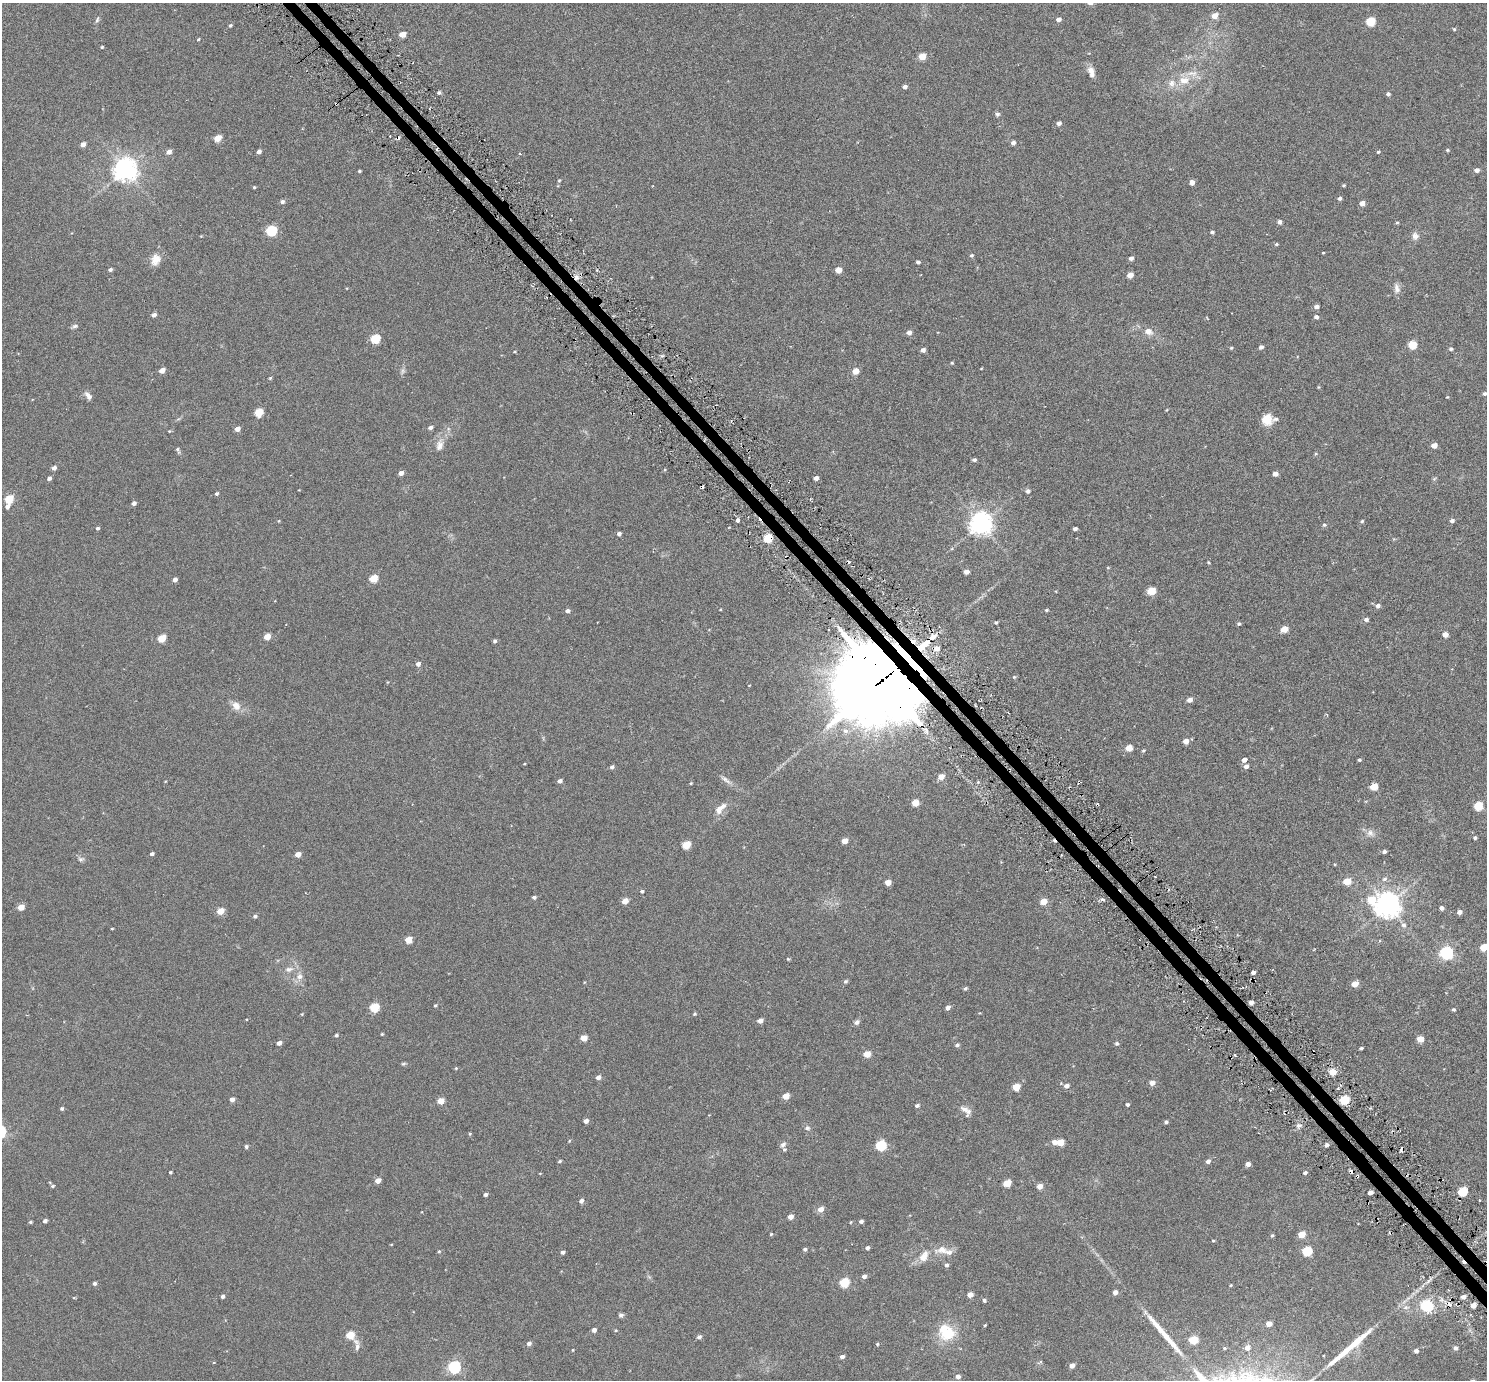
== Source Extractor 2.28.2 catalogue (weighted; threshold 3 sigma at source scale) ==
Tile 6 of 4 x 4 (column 2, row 2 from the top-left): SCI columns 1552-3036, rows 2967-4344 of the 6069 x 6069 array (HDU 1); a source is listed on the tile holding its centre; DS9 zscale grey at full resolution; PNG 1489 x 1382 px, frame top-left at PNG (2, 3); no overlay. Shown black and unused: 2% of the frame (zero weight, under 3 of 6 exposures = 3% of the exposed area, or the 3 px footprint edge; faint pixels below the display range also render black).
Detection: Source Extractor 2.28.2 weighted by HDU 2 'WHT'; one run over the whole footprint, this tile lists its part. Background 0.0263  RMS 0.0071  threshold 0.029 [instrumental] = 3 sigma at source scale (4.09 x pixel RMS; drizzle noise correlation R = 1.36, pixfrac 0.8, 0.05/0.05 arcsec/px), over >= 5 px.
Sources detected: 314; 1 too faint to see at this stretch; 2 inside a brighter object's white glare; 11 cosmic-ray / hot-pixel residue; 2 long thin detections or spike segments (spike, bleed or trail) — not listed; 8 inside a brighter listed object's ellipse — not listed separately; the other 290 listed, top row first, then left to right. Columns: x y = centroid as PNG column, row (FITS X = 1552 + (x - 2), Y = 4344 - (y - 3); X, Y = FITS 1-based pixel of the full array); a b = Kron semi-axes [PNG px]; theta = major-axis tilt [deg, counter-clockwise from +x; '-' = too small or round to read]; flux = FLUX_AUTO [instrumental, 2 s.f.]
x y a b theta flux
1215 15 5 5 - 6.2
1059 19 4 4 - 2.8
97 20 10 5 72 1.3
1371 21 5 5 - 26
230 25 5 4 - 1
1454 29 4 4 - 0.65
402 34 5 4 - 8.8
198 39 4 3 - 0.58
102 47 4 3 - 0.62
922 56 5 4 - 12
1091 72 15 7 -74 4.3
1184 80 16 12 6 8.9
905 86 5 4 - 2
439 92 5 4 - 0.99
1388 94 4 4 - 1.4
997 114 6 5 - 1.4
1059 123 5 4 - 2.5
218 138 5 4 - 12
1013 143 4 4 - 2.3
83 144 4 4 - 3.7
1447 150 4 4 - 0.77
169 152 5 4 - 3.5
259 152 4 4 - 2.7
1378 152 5 3 - 0.7
520 153 3 3 - 0.81
125 169 7 7 - 540
1476 170 5 4 - 2.4
359 171 3 3 - 0.81
559 180 5 4 - 0.67
1192 182 5 4 - 3
1343 185 4 3 - 0.72
254 187 4 4 - 0.64
1340 198 4 4 - 1.6
282 202 5 4 - 1.7
1362 203 5 4 - 3.6
1279 222 4 4 - 2.1
1397 222 5 3 - 0.63
271 231 5 5 - 48
1212 232 4 3 - 1.2
1415 236 9 8 - 3
1276 244 5 4 - 0.78
1323 253 3 3 - 0.47
972 255 5 4 - 0.97
1131 258 4 4 - 2.1
156 259 15 12 64 6.1
918 262 4 4 - 1.4
110 269 4 4 - 1.3
838 270 5 4 - 6.8
1130 275 5 4 - 5
576 277 8 6 -65 3.2
1397 288 14 7 -83 3.2
1316 307 6 4 2 2.1
154 315 5 4 - 2.4
1316 317 5 4 - 1.7
75 326 9 5 16 1.3
1148 331 8 6 -17 4.6
909 332 5 5 - 2.7
375 339 5 5 - 32
1412 344 5 5 - 20
1261 347 4 4 - 1.8
1231 348 4 4 - 0.67
1451 349 4 4 - 1.2
923 350 4 4 - 2.3
515 352 5 3 - 0.51
952 363 4 3 - 0.63
162 370 5 4 - 4.9
855 371 5 4 - 7.4
270 378 4 4 - 0.66
1318 387 5 3 - 0.47
1485 394 5 5 - 1.4
88 396 11 6 -53 2.5
1447 397 4 3 - 0.42
1166 410 5 3 - 0.43
259 412 5 5 - 19
1267 420 14 13 - 7.2
430 427 6 4 20 1.5
237 429 5 4 - 3.8
440 445 17 10 75 5.2
1434 445 5 4 - 4.2
178 450 8 5 -62 1.2
974 460 4 4 - 1.3
54 468 4 4 - 2.6
401 473 4 4 - 3.5
1275 474 4 4 - 3.3
49 478 4 4 - 1.7
816 478 4 4 - 2.5
1434 479 6 4 44 0.77
1028 491 6 5 - 1.6
216 494 5 4 - 1.1
9 499 5 5 - 20
134 503 4 4 - 2.3
7 506 6 4 63 2.2
737 520 4 4 - 1.8
279 521 4 4 - 0.51
1362 521 4 4 - 0.78
1452 521 5 4 - 1.7
981 523 8 7 - 470
1324 525 5 5 - 1.1
97 528 4 4 - 1.1
1075 529 4 3 - 1.6
619 534 4 4 - 1.9
768 538 5 5 - 30
1208 562 4 3 - 0.64
966 572 4 4 - 2.8
373 578 5 4 - 18
175 580 4 4 - 2.8
1151 591 5 5 - 17
1378 606 5 5 - 2.1
1046 610 5 4 - 0.78
567 611 5 4 - 2.1
1366 619 5 4 - 1.6
996 622 4 4 - 0.85
1239 624 5 4 - 0.97
1284 629 5 4 - 9.1
1445 634 5 4 - 4
267 637 5 4 - 10
162 638 5 4 - 16
495 641 4 4 - 1.2
923 645 25 10 40 21
936 648 7 6 - 4.7
908 658 44 6 -48 36
418 664 5 4 - 2.5
1014 677 5 4 - 0.74
882 680 25 22 27 10000
1190 700 5 5 - 3.1
236 706 13 10 -48 4.9
845 731 9 7 -16 3
1186 741 5 5 - 4
1129 748 5 4 - 7.7
1143 750 5 4 - 0.82
1244 760 5 4 - 2.6
1359 760 3 3 - 0.91
524 764 4 3 - 0.47
1246 766 5 5 - 2.2
612 767 5 4 - 1.5
941 777 5 5 - 5.9
725 780 17 6 -36 2.9
165 781 4 3 - 0.43
560 781 4 4 - 2.2
691 783 3 3 - 0.56
1374 786 5 5 - 12
915 803 5 4 - 11
1478 806 5 5 - 26
719 809 14 9 80 4.4
1370 833 11 9 -32 3.4
1475 838 4 4 - 1.2
844 841 5 4 - 5.9
686 845 5 5 - 18
1384 852 5 4 - 1.6
152 854 4 3 - 1.5
298 854 4 4 - 5.4
80 859 8 6 32 1.6
1155 876 3 2 - 0.58
1385 879 7 6 - 1.5
1347 881 5 5 - 12
888 882 5 4 - 6.7
642 891 5 4 - 1.1
534 897 4 4 - 1.5
1371 900 8 7 - 18
625 901 5 4 - 6.4
1043 901 5 5 - 7.2
1387 905 8 7 - 650
21 907 5 4 - 8
1441 908 4 4 - 2.2
220 911 5 4 - 12
1459 912 5 4 - 2.6
255 916 5 4 - 1.2
1404 925 7 7 - 2
112 929 3 2 - 0.52
408 940 5 4 - 12
1483 947 5 5 - 10
1446 953 6 6 - 120
788 959 5 3 - 0.57
289 969 13 7 6 3.5
1253 972 4 3 - 1.9
299 976 10 8 74 3.6
846 981 5 5 - 1.1
1355 984 5 4 - 7.1
965 988 4 4 - 1.2
1251 1002 4 3 - 2.7
435 1005 4 3 - 0.67
374 1007 5 5 - 28
948 1007 5 4 - 2.4
1453 1009 4 4 - 0.98
302 1014 3 3 - 0.49
695 1014 5 3 - 0.78
760 1020 5 4 - 3.6
857 1022 7 6 - 1.8
382 1034 4 3 - 0.56
336 1035 5 4 - 1.1
584 1038 5 4 - 8.4
1420 1039 5 4 - 8.7
279 1043 4 4 - 3
1117 1043 5 5 - 1.2
957 1045 5 4 - 1.3
1361 1048 3 3 - 0.75
867 1054 5 4 - 11
1235 1055 3 2 - 0.69
403 1064 6 4 17 0.8
456 1068 4 4 - 0.6
1332 1072 6 5 - 8.4
598 1077 5 4 - 2.4
1152 1083 5 5 - 3.5
1066 1086 6 5 - 2.6
1016 1087 5 5 - 14
786 1096 5 4 - 7.7
232 1099 4 4 - 3.1
1344 1100 5 5 - 30
441 1101 5 4 - 8
1127 1104 4 3 - 1.3
917 1105 5 4 - 1.4
62 1108 4 4 - 1.1
964 1109 14 8 -24 3.9
586 1121 4 4 - 2.7
1166 1122 4 3 - 1.2
1298 1125 8 5 -5 1.4
807 1128 8 6 -5 1.5
470 1134 4 3 - 0.62
569 1141 4 3 - 0.49
1054 1142 5 5 - 2.8
1060 1142 5 5 - 10
783 1144 8 6 49 1.8
881 1145 6 5 - 44
1327 1145 5 4 - 1.5
246 1147 4 4 - 1.2
560 1161 4 3 - 0.8
1208 1161 5 4 - 2.2
1248 1164 4 4 - 2.8
170 1172 3 3 - 0.81
1305 1173 4 4 - 1.5
378 1181 5 4 - 5.1
1007 1183 5 5 - 14
53 1186 5 4 - 0.99
1040 1186 5 5 - 4.3
1463 1191 5 5 - 28
1370 1192 4 3 - 2.5
485 1195 4 3 - 1.7
581 1201 5 4 - 2.1
820 1209 6 5 - 4.5
790 1217 4 4 - 4.5
45 1221 4 4 - 1.7
861 1221 4 4 - 1.6
30 1222 4 3 - 0.8
850 1222 4 3 - 0.49
771 1234 4 4 - 0.61
1302 1234 5 4 - 9.8
1272 1236 5 4 - 0.86
1213 1241 4 3 - 0.57
391 1244 4 3 - 0.4
867 1248 4 4 - 1.6
805 1249 4 4 - 1.3
942 1250 21 12 0 6.9
439 1251 5 4 - 0.71
1307 1251 5 5 - 35
562 1252 4 4 - 1.7
923 1257 12 7 58 6.9
947 1265 5 5 - 1.3
864 1276 5 4 - 2.3
95 1283 4 4 - 1.3
844 1283 5 5 - 32
1230 1285 4 3 - 0.6
1115 1292 4 4 - 3.3
970 1295 5 4 - 5.2
223 1296 4 4 - 1.6
1463 1297 6 5 - 2.6
74 1298 5 3 - 0.45
984 1300 4 4 - 1.3
1473 1305 4 4 - 6
1427 1306 9 8 - 30
621 1315 6 5 - 1.3
1269 1324 4 4 - 5.7
985 1325 4 3 - 0.55
594 1330 4 4 - 2.4
616 1330 4 4 - 0.52
947 1333 21 15 19 17
350 1335 5 5 - 16
699 1337 5 4 - 1.8
1193 1340 5 5 - 20
529 1343 5 4 - 1.9
877 1344 4 4 - 0.72
357 1345 19 7 -78 3.2
1247 1347 6 5 - 3.5
1224 1348 5 4 - 0.66
1455 1348 5 4 - 1.9
573 1350 4 3 - 0.45
1416 1351 4 4 - 2
842 1357 4 3 - 1.9
1072 1365 5 4 - 3.4
454 1367 6 5 - 99
958 1376 5 4 - 2.6
Overlapping masked pixels (flux is a lower limit): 6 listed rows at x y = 576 277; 768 538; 923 645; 936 648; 908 658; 882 680
Isophote crosses this tile's border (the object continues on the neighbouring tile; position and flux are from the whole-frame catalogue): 1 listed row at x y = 1483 947